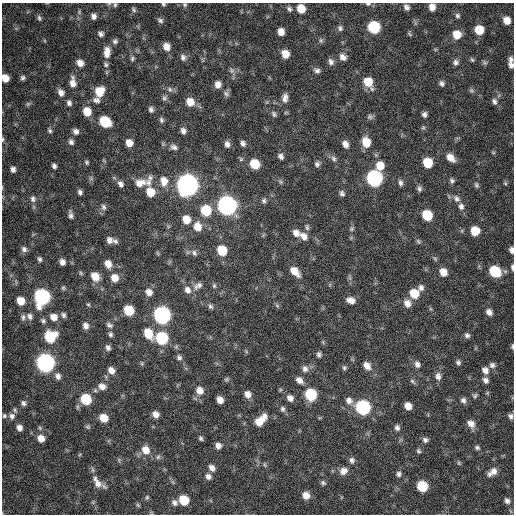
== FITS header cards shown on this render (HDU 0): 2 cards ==
NAXIS1  =                  512 / Axis length
NAXIS2  =                  512 / Axis length

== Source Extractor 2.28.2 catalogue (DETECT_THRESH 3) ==
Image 512 x 512 px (HDU 0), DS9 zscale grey, 1 PNG px = 1 image px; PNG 516 x 516 px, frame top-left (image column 1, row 512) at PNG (2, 3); no overlay
Background 365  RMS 20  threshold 61.5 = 3 sigma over >= 5 px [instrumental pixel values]
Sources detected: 230; all 230 listed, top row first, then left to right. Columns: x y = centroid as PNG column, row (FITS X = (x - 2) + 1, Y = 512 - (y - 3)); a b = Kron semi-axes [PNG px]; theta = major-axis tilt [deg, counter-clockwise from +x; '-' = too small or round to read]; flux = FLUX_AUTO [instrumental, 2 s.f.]
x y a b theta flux
109 4 6 4 -18 1.8e+03
163 4 5 4 - 1.7e+03
368 4 8 5 0 2.7e+03
115 5 6 5 - 2.1e+03
185 5 5 5 - 2.2e+03
406 7 7 6 - 4.9e+03
432 7 7 6 - 1.0e+04
289 9 8 6 -44 3.7e+03
301 9 8 7 - 2.1e+04
134 10 8 5 -56 2.5e+03
93 16 7 6 - 5.6e+03
457 16 7 6 - 3.1e+03
39 18 7 5 -71 3.0e+03
160 20 7 6 - 3.4e+03
507 20 6 6 - 1.5e+04
374 27 8 7 - 9.5e+04
340 28 8 6 -70 3.8e+03
479 30 7 7 - 2.9e+04
281 32 6 6 - 1.1e+04
101 34 6 6 - 4.1e+03
409 34 8 3 -43 1.8e+03
457 35 8 8 - 1.9e+04
321 40 7 5 -69 2.7e+03
115 41 7 6 - 3.4e+03
166 47 8 7 - 1.1e+04
107 52 13 7 85 1.2e+04
285 54 8 7 - 1.5e+04
183 57 9 7 -68 5.1e+03
343 57 9 7 -42 7.4e+03
132 58 6 5 - 2.7e+03
511 59 7 5 74 4.2e+03
472 60 7 4 -62 2.2e+03
331 62 8 6 -67 5.2e+03
456 62 7 7 - 4.7e+03
80 63 7 6 - 9.4e+03
106 65 7 6 - 3.1e+03
511 65 8 6 -78 5.7e+03
317 70 8 6 -18 4.2e+03
232 71 8 6 -89 4.3e+03
5 78 7 6 - 1.4e+04
23 78 6 5 - 3.3e+03
73 82 12 7 -87 1.0e+04
368 82 10 7 -60 2.4e+04
442 83 7 6 - 4.0e+03
218 84 8 7 - 8.6e+03
170 89 7 6 - 3.9e+03
99 91 9 8 - 2.7e+04
471 91 7 5 -34 2.7e+03
61 93 9 7 -62 7.0e+03
226 94 9 7 -41 3.8e+03
164 98 8 7 - 3.8e+03
285 98 11 6 85 7.0e+03
96 100 11 7 -18 5.2e+03
494 101 8 6 -69 4.3e+03
190 102 10 9 - 1.5e+04
69 103 7 5 -66 4.2e+03
28 104 7 5 43 2.3e+03
151 110 7 6 - 4.1e+03
87 111 8 7 - 2.0e+04
274 114 8 6 -57 3.1e+03
424 114 6 5 - 4.3e+03
370 117 7 6 - 3.1e+03
161 120 7 5 -75 3.4e+03
105 122 9 7 -40 5.2e+04
50 131 6 5 - 2.7e+03
76 131 7 6 - 5.4e+03
183 131 7 6 - 5.5e+03
3 139 7 3 89 1.9e+03
71 142 7 6 - 4.2e+03
366 142 10 8 -76 2.1e+04
129 143 7 6 - 1.1e+04
243 143 6 5 - 4.5e+03
227 144 8 6 -66 5.6e+03
345 144 8 6 -59 7.8e+03
174 147 10 7 -24 5.3e+03
493 152 6 4 -19 1.6e+03
281 156 7 6 - 4.6e+03
450 158 10 7 -44 1.2e+04
334 159 9 6 -47 4.2e+03
87 162 6 4 -56 2.2e+03
428 163 8 7 - 3.2e+04
254 164 8 7 - 3.2e+04
317 164 6 6 - 3.9e+03
54 166 6 5 - 3.6e+03
380 166 9 8 - 1.8e+04
13 169 7 5 -80 5.3e+03
374 178 9 8 - 3.2e+05
164 181 12 9 -82 1.4e+04
452 181 7 5 -24 3.0e+03
148 182 16 9 75 9.9e+03
281 182 7 4 -89 2.3e+03
140 183 20 9 27 1.6e+04
400 183 8 6 -79 3.8e+03
505 183 5 4 - 1.8e+03
120 184 8 6 -56 5.4e+03
187 185 9 9 - 1.2e+06
476 185 7 5 -63 2.7e+03
419 189 7 6 - 3.5e+03
80 192 6 5 - 3.8e+03
150 192 9 7 -75 2.3e+04
342 193 7 6 - 3.8e+03
33 199 9 8 - 5.2e+03
457 199 10 8 -53 5.9e+03
264 201 6 6 - 3.1e+03
227 206 9 8 - 6.7e+05
461 206 8 7 - 5.7e+03
103 207 8 6 -73 4.0e+03
206 210 9 8 - 4.7e+04
71 215 8 4 -78 4.2e+03
427 215 8 7 - 4.4e+04
186 219 9 8 - 1.6e+04
197 227 10 9 - 1.7e+04
307 227 8 5 -89 3.1e+03
352 229 6 5 - 2.4e+03
475 231 7 7 - 2.7e+04
296 233 9 7 -45 9.1e+03
304 236 10 7 -47 9.1e+03
109 240 7 6 - 6.3e+03
115 241 7 5 -50 3.3e+03
418 241 9 4 -55 2.2e+03
24 249 8 8 - 5.1e+03
222 250 8 7 - 3.8e+04
511 250 6 4 -75 5.2e+03
194 253 9 6 -54 4.5e+03
40 259 6 5 - 3.3e+03
62 262 6 5 - 6.2e+03
108 264 8 6 -65 1.2e+04
512 267 7 3 -84 3.0e+03
295 271 11 6 -48 1.7e+04
495 271 9 7 -44 6.2e+04
443 272 8 7 - 1.4e+04
95 276 10 8 -53 1.6e+04
115 278 8 8 - 1.4e+04
198 286 13 8 35 7.2e+03
214 286 7 5 76 2.5e+03
63 288 6 5 - 2.0e+03
421 288 8 7 - 5.4e+03
187 290 10 8 -56 8.5e+03
149 292 8 7 - 8.8e+03
414 293 8 7 - 2.9e+04
42 297 9 8 - 3.2e+05
351 300 9 6 -20 9.5e+03
21 301 7 7 - 2.0e+04
407 303 9 8 - 9.8e+03
88 304 5 4 - 1.6e+03
210 306 8 6 -55 3.4e+03
277 306 6 4 -2 2.0e+03
129 310 7 7 - 4.2e+04
489 312 8 6 -51 7.1e+03
63 315 7 6 - 3.7e+03
162 315 9 8 - 4.4e+05
30 316 9 7 -71 5.4e+03
23 317 9 5 83 3.6e+03
54 317 9 8 - 1.2e+04
43 321 7 6 - 3.3e+03
109 325 9 6 -24 4.2e+03
86 326 7 6 - 6.7e+03
148 333 11 8 -64 2.7e+04
111 334 7 5 -76 3.2e+03
467 335 7 6 - 3.9e+03
50 337 9 9 - 5.7e+04
162 338 8 8 - 9.9e+04
512 346 6 3 -88 2.2e+03
108 348 7 5 -66 4.2e+03
319 355 6 5 - 3.3e+03
179 357 8 6 -44 4.1e+03
458 362 6 6 - 3.3e+03
45 363 9 8 - 5.7e+05
417 364 8 7 - 5.7e+03
492 365 8 7 - 4.5e+03
367 366 9 7 -50 1.0e+04
344 368 6 5 - 2.5e+03
305 369 9 8 - 6.5e+03
111 370 8 7 - 9.5e+03
485 370 9 8 - 8.2e+03
58 376 9 7 -66 6.3e+03
438 376 10 7 -89 6.6e+03
226 379 6 5 - 2.3e+03
299 380 9 7 -38 8.1e+03
485 380 8 6 -49 5.5e+03
412 381 9 5 -43 2.8e+03
102 386 10 9 - 9.4e+03
200 390 10 9 - 1.2e+04
248 394 8 7 - 8.5e+03
311 394 8 7 - 7.2e+04
475 396 7 5 41 2.7e+03
290 398 8 7 - 7.3e+03
86 399 8 7 - 5.6e+04
220 400 6 5 - 1.0e+04
349 400 9 8 - 7.3e+03
463 400 8 6 -58 4.6e+03
23 403 7 6 - 4.0e+03
408 406 7 6 - 1.2e+04
363 407 8 8 - 2.1e+05
282 409 8 6 -68 3.9e+03
156 414 6 6 - 8.5e+03
4 416 6 5 - 2.7e+03
12 416 10 9 - 7.5e+03
510 416 7 6 - 4.1e+03
104 418 7 6 - 2.0e+04
260 420 16 8 45 2.2e+04
471 424 10 8 -52 9.9e+03
88 427 7 5 -22 2.3e+03
19 428 7 6 - 7.0e+03
397 428 7 6 - 4.4e+03
41 438 8 7 - 1.2e+04
201 438 6 4 -60 2.7e+03
425 440 7 6 - 4.2e+03
218 446 7 6 - 6.5e+03
477 448 7 5 -16 3.0e+03
146 450 10 9 - 1.5e+04
418 451 6 6 - 2.6e+03
158 457 6 6 - 2.9e+03
352 460 7 7 - 4.5e+03
459 463 6 4 -89 1.9e+03
265 465 6 4 -71 1.8e+03
212 468 8 6 -49 7.2e+03
343 471 11 9 35 9.3e+03
492 472 12 7 37 9.7e+03
399 474 7 6 - 4.0e+03
208 476 7 6 - 5.5e+03
97 482 18 9 -56 1.3e+04
323 483 8 5 -29 3.0e+03
422 486 7 7 - 5.4e+04
306 495 7 7 - 1.2e+04
147 497 5 5 - 2.0e+03
184 500 7 7 - 3.5e+04
507 501 7 6 - 4.6e+03
174 503 8 7 - 5.1e+03
138 505 6 4 -70 1.8e+03
At the frame edge (FLAGS 8, measured only in part): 11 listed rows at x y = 109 4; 163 4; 368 4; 115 5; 185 5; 432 7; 5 78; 3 139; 511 250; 512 267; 512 346